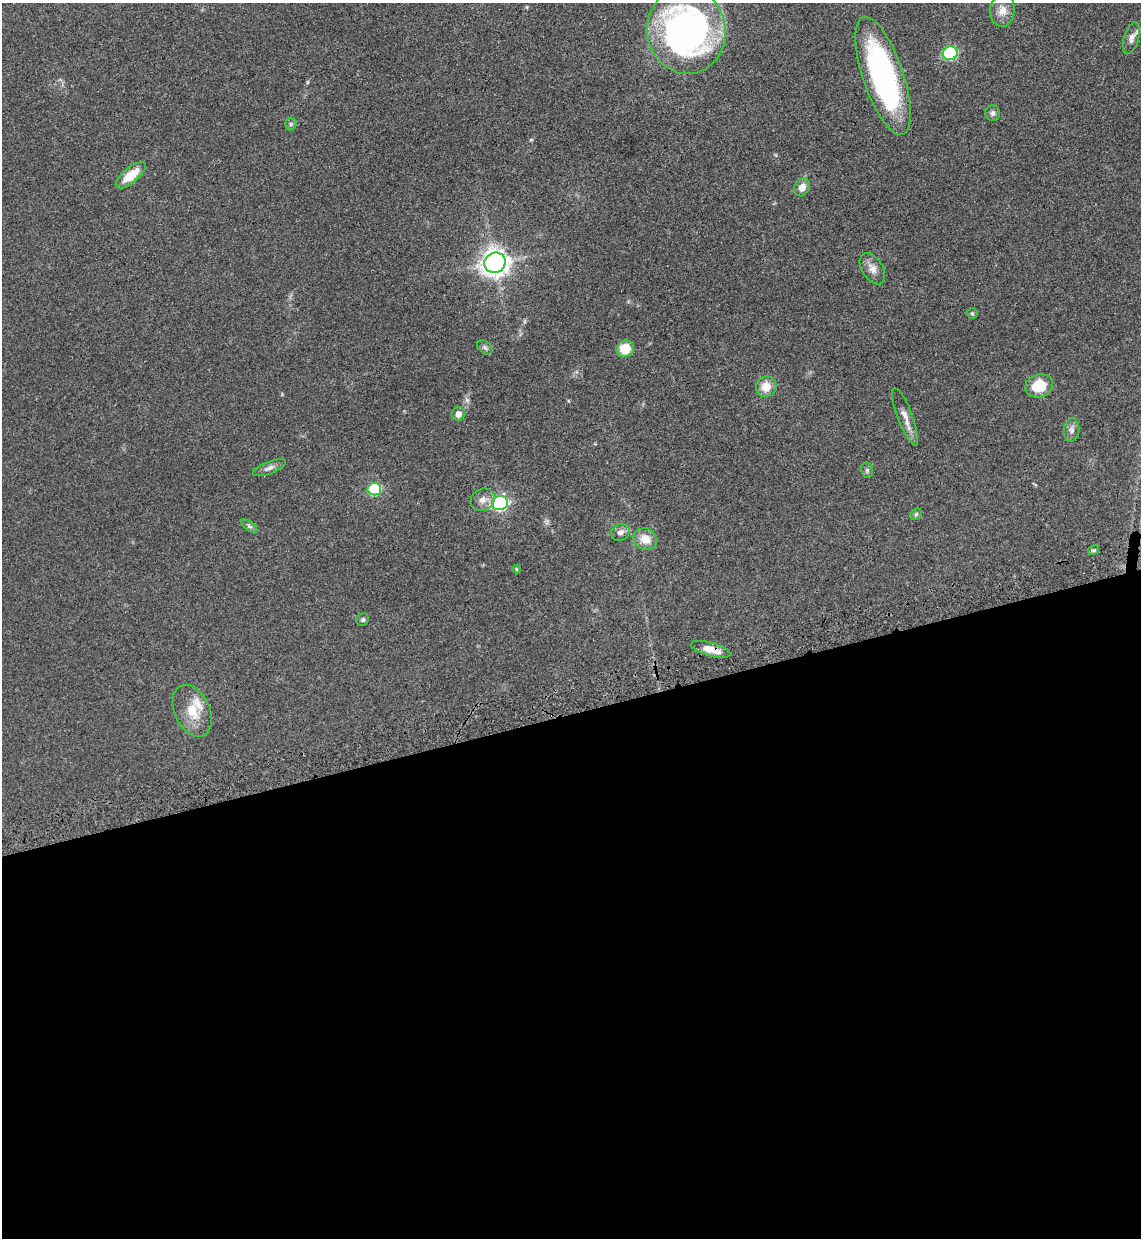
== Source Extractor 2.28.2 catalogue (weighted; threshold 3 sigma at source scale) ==
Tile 15 of 4 x 4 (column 3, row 4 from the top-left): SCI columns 2477-3615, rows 73-1308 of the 5070 x 5089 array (HDU 1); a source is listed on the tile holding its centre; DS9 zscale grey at full resolution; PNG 1143 x 1240 px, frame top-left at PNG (2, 3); each listed source drawn as its Kron ellipse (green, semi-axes under 4 px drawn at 4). Shown black and unused: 43% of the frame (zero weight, under 3 of 4 exposures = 6% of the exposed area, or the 3 px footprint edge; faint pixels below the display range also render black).
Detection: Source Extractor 2.28.2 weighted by HDU 2 'WHT'; one run over the whole footprint, this tile lists its part. Background 0.0412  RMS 0.0064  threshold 0.029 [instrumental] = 3 sigma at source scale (4.5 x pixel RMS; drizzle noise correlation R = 1.50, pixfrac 1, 0.05/0.05 arcsec/px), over >= 5 px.
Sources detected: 35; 2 inside a brighter listed object's ellipse — not listed separately; the other 33 listed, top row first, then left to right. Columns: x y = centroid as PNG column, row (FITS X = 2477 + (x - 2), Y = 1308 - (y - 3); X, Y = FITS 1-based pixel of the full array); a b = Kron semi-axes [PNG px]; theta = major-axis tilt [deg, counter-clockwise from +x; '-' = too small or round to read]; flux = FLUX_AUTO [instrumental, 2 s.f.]
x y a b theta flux
1002 10 16 12 83 6.7
686 31 43 39 -81 210
1131 38 16 7 73 3.7
950 53 7 7 - 59
883 76 62 20 -71 130
993 113 8 7 - 1.9
291 124 6 6 - 1.3
131 175 18 7 39 14
802 187 9 7 64 5
495 263 11 10 - 510
872 269 17 10 -58 5.1
972 313 5 5 - 0.86
485 347 8 5 -39 1.5
625 349 9 8 - 13
1039 386 14 11 19 16
766 387 10 10 - 8.4
458 414 7 6 - 4.4
905 417 30 7 -69 6.1
1072 430 12 7 84 2.8
269 468 18 6 21 3.1
867 470 8 6 -76 1.3
374 489 7 6 - 46
482 500 12 10 34 4.4
500 503 8 7 - 110
916 514 6 5 - 0.91
249 526 9 4 -36 1.4
620 532 9 8 - 3.1
645 539 12 10 -22 8.4
1094 550 6 4 29 1.3
516 569 4 4 - 0.6
363 620 7 5 54 1.3
711 649 20 7 -15 8.8
192 711 27 17 -66 15
Overlapping masked pixels (flux is a lower limit): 1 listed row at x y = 711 649